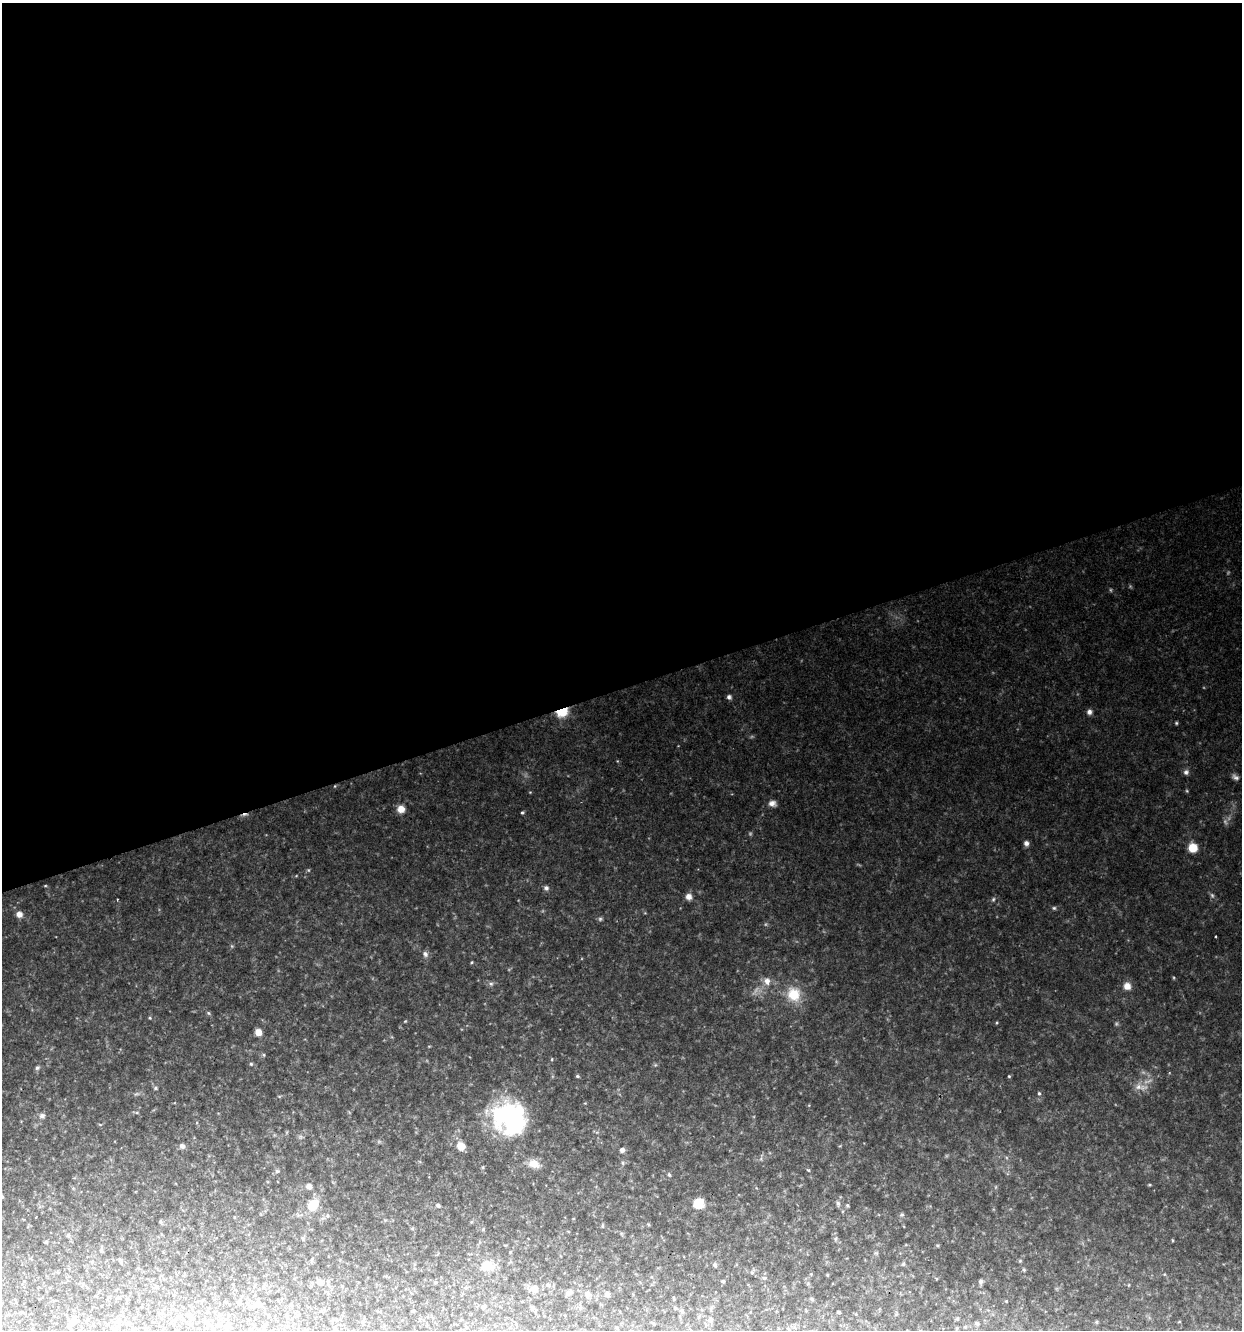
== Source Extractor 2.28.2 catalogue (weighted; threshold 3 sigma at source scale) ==
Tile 2 of 4 x 4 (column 2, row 1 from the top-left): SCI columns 1299-2538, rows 3984-5311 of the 5124 x 5311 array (HDU 1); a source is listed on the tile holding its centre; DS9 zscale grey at full resolution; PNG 1244 x 1332 px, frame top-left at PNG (2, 3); no overlay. Shown black and unused: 52% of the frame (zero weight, under 2 of 3 exposures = <1% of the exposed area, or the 3 px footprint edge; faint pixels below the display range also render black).
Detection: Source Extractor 2.28.2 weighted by HDU 2 'WHT'; one run over the whole footprint, this tile lists its part. Background 0.0813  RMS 0.0083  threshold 0.0373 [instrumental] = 3 sigma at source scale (4.5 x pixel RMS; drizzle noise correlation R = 1.50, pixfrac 1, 0.0396/0.0396 arcsec/px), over >= 5 px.
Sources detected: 113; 8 too faint to see at this stretch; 1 inside a brighter object's white glare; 2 cosmic-ray / hot-pixel residue — not listed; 1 inside a brighter listed object's ellipse — not listed separately; the other 101 listed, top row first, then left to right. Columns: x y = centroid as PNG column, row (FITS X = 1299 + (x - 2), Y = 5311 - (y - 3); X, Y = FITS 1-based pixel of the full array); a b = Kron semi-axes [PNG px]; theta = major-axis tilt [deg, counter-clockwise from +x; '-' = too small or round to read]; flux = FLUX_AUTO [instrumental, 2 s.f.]
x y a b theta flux
729 697 6 6 - 2.3
562 711 7 5 18 100
1089 712 6 6 - 3.2
1176 723 4 4 - 1
1186 772 7 7 - 2.7
335 786 5 3 - 0.71
772 803 10 8 -8 4.2
401 809 8 8 - 7.8
522 812 4 4 - 1.2
1026 843 7 6 - 3.3
1193 848 8 7 - 16
45 886 4 3 - 0.62
546 888 7 6 - 2.3
689 897 8 8 - 4.4
993 899 6 5 - 1.4
1054 908 5 5 - 1.3
19 914 7 7 - 4.9
600 919 6 6 - 1.5
1216 936 2 2 - 0.88
425 954 8 7 - 2.9
472 962 4 3 - 0.81
767 981 10 9 - 6
491 984 6 5 - 1.8
1127 986 10 9 - 6.2
794 994 17 16 - 22
208 1013 5 5 - 1.1
150 1018 4 3 - 0.81
405 1021 5 3 - 0.73
258 1032 6 6 - 7.9
264 1055 5 4 - 1
251 1064 5 5 - 1.1
37 1068 6 5 - 1.8
577 1076 4 3 - 1.2
1009 1076 4 3 - 0.88
1141 1087 23 8 -6 7.8
155 1088 5 5 - 1.3
1039 1093 5 4 - 1.4
136 1094 8 4 1 1.7
137 1113 6 4 0 1
42 1116 8 7 - 2.9
513 1119 39 34 -70 110
182 1146 7 6 - 3.3
461 1146 9 8 - 9.8
622 1150 6 5 - 3.3
534 1164 14 11 -21 8.9
808 1170 5 3 - 0.8
277 1171 6 5 - 1.6
669 1175 6 4 -73 1.5
309 1186 7 6 - 3.6
698 1203 8 8 - 21
838 1203 9 6 -71 2.3
313 1205 14 11 51 15
438 1205 5 4 - 2.3
847 1205 5 4 - 1.2
902 1215 6 5 - 1.4
160 1222 5 4 - 1.4
648 1224 5 3 - 0.87
483 1229 6 3 72 0.9
68 1235 5 5 - 1.4
303 1238 6 4 80 1.3
835 1239 6 4 89 1.2
1172 1240 5 3 - 0.71
46 1242 4 4 - 0.99
101 1251 6 5 - 1.3
312 1259 6 3 71 0.99
1020 1261 5 5 - 1
903 1264 6 5 - 1.2
715 1265 5 5 - 1.9
488 1266 18 13 -6 14
1024 1270 5 4 - 1.1
752 1273 6 4 -1 1.2
811 1274 4 4 - 0.64
827 1275 4 3 - 0.69
764 1278 6 5 - 1.4
723 1281 4 3 - 1.2
980 1281 6 5 - 2.2
321 1282 9 7 -35 4.1
435 1282 5 4 - 0.98
548 1285 6 6 - 1.9
466 1287 5 4 - 1.2
534 1289 8 7 - 7.2
568 1293 9 6 38 2.8
587 1294 8 8 - 3.4
607 1294 5 5 - 3.2
118 1297 5 3 - 0.77
674 1298 5 3 - 0.78
812 1299 6 4 -44 1.2
1006 1301 4 3 - 0.71
239 1302 5 4 - 1
258 1304 7 6 - 3.6
291 1305 5 4 - 0.86
484 1306 6 5 - 1.4
682 1312 7 5 -62 1.7
839 1312 3 3 - 1.5
957 1319 5 4 - 0.93
710 1320 6 6 - 3.6
74 1321 8 7 - 5.4
1179 1322 4 2 - 0.57
977 1323 7 4 -44 1.3
264 1326 4 4 - 1.1
334 1328 5 4 - 1.3
Overlapping masked pixels (flux is a lower limit): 2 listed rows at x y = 562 711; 335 786
Isophote crosses this tile's border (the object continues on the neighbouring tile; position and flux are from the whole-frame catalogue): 1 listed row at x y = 334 1328
Unlisted compact peaks at least as high as the median listed source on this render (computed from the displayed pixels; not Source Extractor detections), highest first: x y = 308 870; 997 1023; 1174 977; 1149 1185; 765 924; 937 1245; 655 1065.